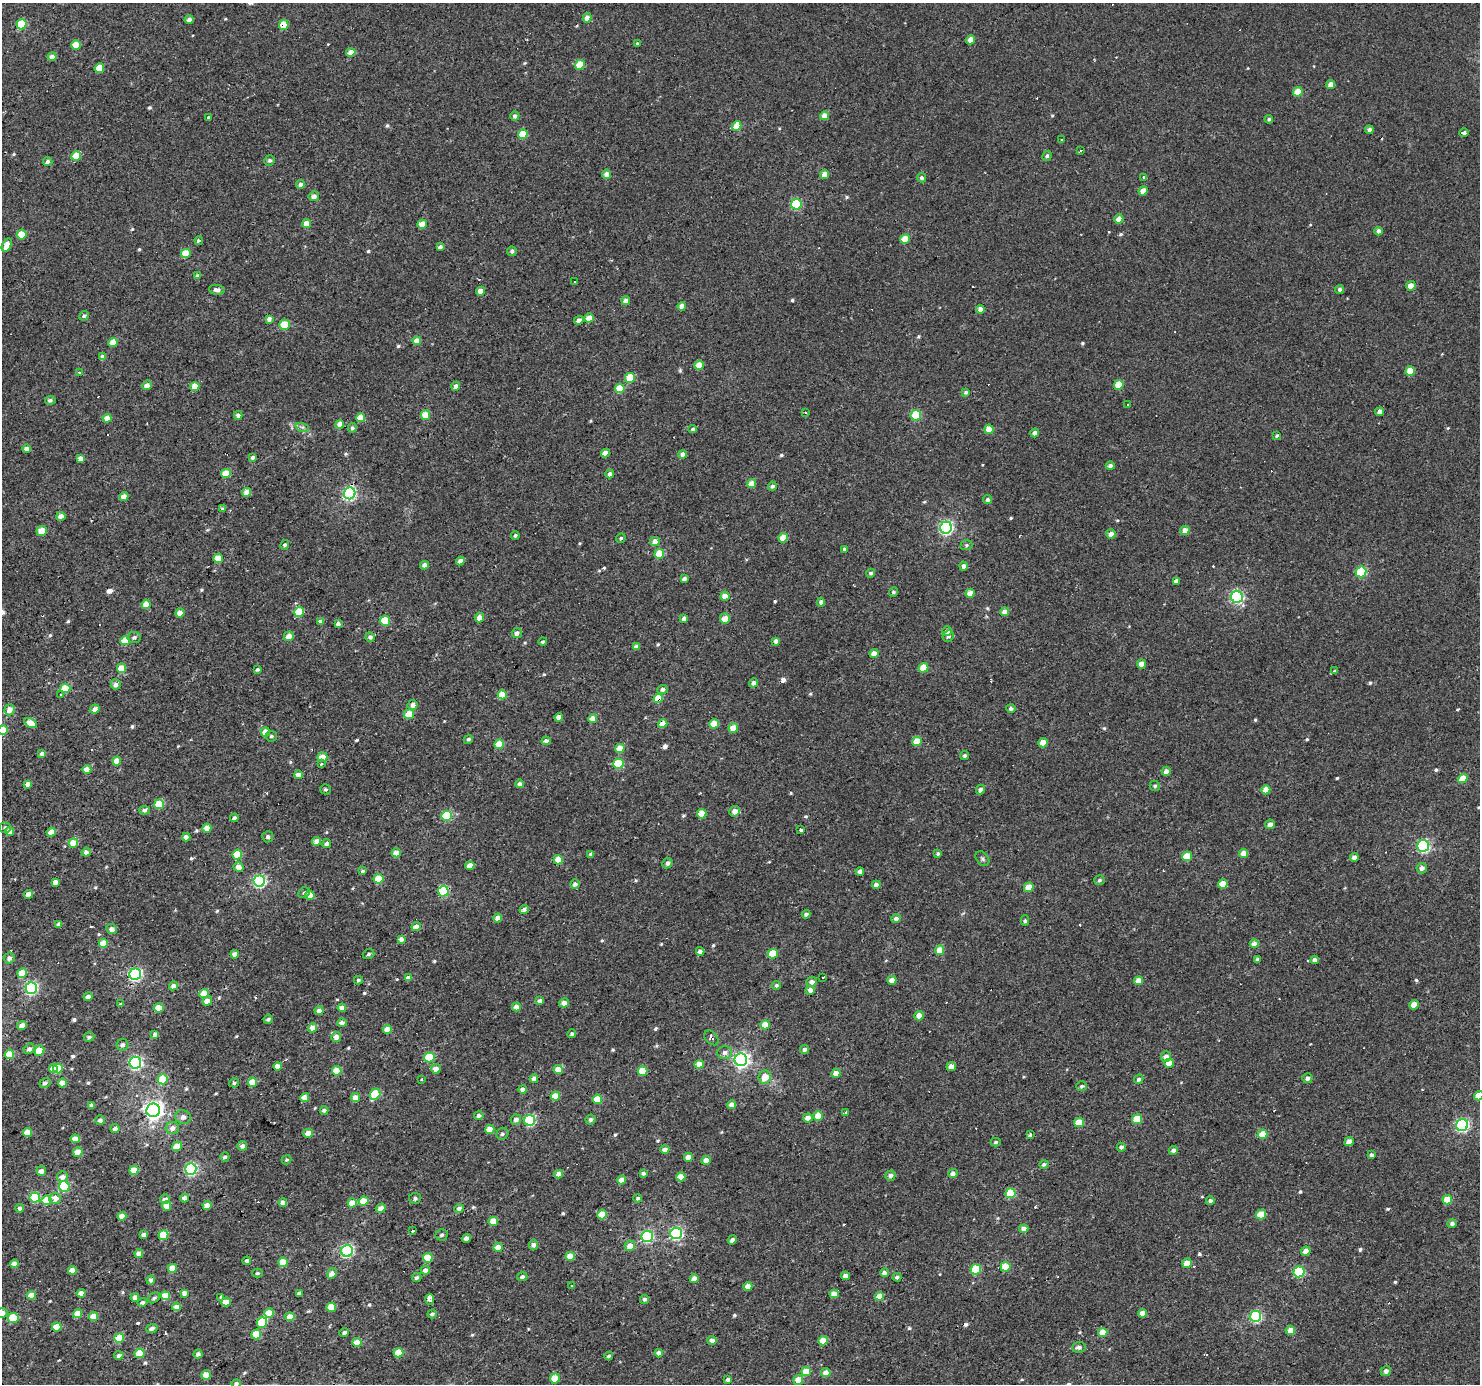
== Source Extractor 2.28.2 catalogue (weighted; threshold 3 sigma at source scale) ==
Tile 7 of 4 x 4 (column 3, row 2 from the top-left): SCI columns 2955-4432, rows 2947-4328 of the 5909 x 5828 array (HDU 1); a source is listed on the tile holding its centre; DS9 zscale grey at full resolution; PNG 1482 x 1386 px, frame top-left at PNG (2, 3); each listed source drawn as its Kron ellipse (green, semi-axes under 4 px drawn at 4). Shown black and unused: <1% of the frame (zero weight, under 2 of 3 exposures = <1% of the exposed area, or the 3 px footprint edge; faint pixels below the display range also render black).
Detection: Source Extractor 2.28.2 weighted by HDU 2 'WHT'; one run over the whole footprint, this tile lists its part. Background 0.00319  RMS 0.003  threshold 0.0134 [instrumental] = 3 sigma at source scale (4.5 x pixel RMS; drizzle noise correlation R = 1.50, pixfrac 1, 0.0396/0.0396 arcsec/px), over >= 5 px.
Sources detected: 622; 29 cosmic-ray / hot-pixel residue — neither listed nor drawn; of the other 593, all 500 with FLUX_AUTO >= 0.519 (the completeness limit of this list) listed and drawn (93 fainter detections not listed), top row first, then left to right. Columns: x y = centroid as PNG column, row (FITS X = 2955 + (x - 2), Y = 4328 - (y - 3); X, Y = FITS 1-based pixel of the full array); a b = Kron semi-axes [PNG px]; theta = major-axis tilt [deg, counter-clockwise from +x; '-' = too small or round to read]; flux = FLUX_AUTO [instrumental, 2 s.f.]
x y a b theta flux
587 18 5 4 - 2.1
189 20 4 4 - 1.5
22 24 5 5 - 17
284 25 5 4 - 7.4
971 40 5 4 - 3.3
637 43 3 3 - 0.6
76 45 5 4 - 6.8
351 52 5 4 - 3.2
52 57 4 4 - 1.9
580 65 5 4 - 6.8
99 68 5 4 - 6
1331 84 4 4 - 2.6
1298 92 5 4 - 6.3
515 116 4 4 - 1
824 116 4 4 - 2.9
208 118 3 3 - 3.2
1269 119 4 3 - 0.61
737 126 5 4 - 5.9
1369 130 4 4 - 1.4
1464 133 5 4 - 0.78
523 134 5 4 - 8
1061 140 3 2 - 0.52
1081 151 3 3 - 0.99
76 156 5 4 - 6.6
1047 156 5 4 - 0.81
270 160 5 5 - 0.72
48 161 5 4 - 0.89
607 174 4 4 - 2.4
824 174 4 4 - 3
1144 177 4 3 - 6.2
921 178 5 4 - 0.72
300 184 4 4 - 1.1
1143 191 5 4 - 3.1
314 196 5 4 - 1.6
796 204 5 5 - 19
1119 219 5 4 - 2.8
306 223 4 4 - 4
422 224 5 4 - 3.8
1379 231 4 4 - 1.4
22 234 5 4 - 7.2
905 239 5 4 - 6.7
199 241 4 3 - 2.9
7 245 7 4 63 4.1
440 247 4 4 - 1.2
512 251 5 4 - 0.85
186 254 5 4 - 7.9
198 276 4 3 - 0.88
575 282 3 3 - 2.7
1411 286 5 4 - 3.8
1340 289 4 4 - 0.8
217 290 8 5 -5 1.2
481 291 4 4 - 3.6
626 301 4 4 - 2.2
682 306 4 4 - 2.6
980 309 4 4 - 2.3
84 316 5 4 - 0.64
589 318 5 4 - 4.4
269 319 4 4 - 1.7
579 320 5 4 - 1.2
285 325 5 5 - 9.1
417 341 4 4 - 4.2
113 342 4 4 - 3.9
103 357 4 4 - 2.1
699 365 5 4 - 5.9
1410 371 5 4 - 5.3
79 373 3 3 - 1.3
630 378 5 4 - 8.1
147 385 5 4 - 2.2
1119 385 5 4 - 6.1
195 386 4 4 - 5.1
456 386 4 4 - 1.4
620 388 5 4 - 6.8
966 392 4 3 - 0.53
50 400 5 4 - 0.87
1128 405 3 2 - 1.2
1379 412 4 4 - 1.8
805 413 3 3 - 0.75
238 415 4 4 - 1.6
425 415 5 4 - 6.5
916 415 5 5 - 18
107 418 4 4 - 3.5
361 418 4 4 - 5.5
340 424 4 4 - 2.8
302 427 7 4 -17 0.64
352 428 5 4 - 0.89
693 429 4 4 - 0.63
989 429 4 4 - 4.9
1035 433 4 4 - 1.4
1277 435 3 3 - 0.58
27 449 4 4 - 1.4
605 453 4 4 - 3.6
683 454 4 4 - 1.8
253 457 4 4 - 0.86
80 458 4 4 - 2.1
1110 466 4 4 - 1.2
226 473 5 4 - 6.8
610 474 4 4 - 1.2
752 484 4 4 - 4.7
772 486 4 4 - 0.69
247 492 4 4 - 2.7
350 493 6 5 - 51
124 496 4 4 - 2.3
987 500 4 4 - 0.86
222 509 3 3 - 4.5
61 516 4 4 - 2.6
946 528 6 6 - 58
1185 530 5 4 - 2.7
42 531 5 4 - 4.4
1111 534 5 4 - 1.7
515 536 4 4 - 0.65
621 538 5 4 - 0.52
783 538 5 4 - 5.9
655 542 5 4 - 3
285 545 5 4 - 0.72
966 545 6 5 - 0.56
844 549 3 3 - 0.73
659 554 5 4 - 9.2
218 558 5 4 - 7
460 561 4 4 - 2
425 565 4 4 - 1.7
964 566 4 4 - 1.4
1361 572 5 5 - 18
871 573 4 4 - 0.74
684 579 4 4 - 1.2
1176 581 4 4 - 1.3
893 592 4 4 - 0.57
970 593 4 4 - 4.4
725 596 4 4 - 3.3
1237 597 6 6 - 45
821 602 4 4 - 1.1
146 604 4 4 - 3.8
299 612 5 5 - 9.1
1005 612 4 4 - 2.8
180 613 4 4 - 3.4
479 617 5 4 - 2.7
684 618 4 4 - 1.4
725 619 5 5 - 3.9
320 621 4 4 - 0.85
385 621 5 5 - 8.7
338 624 4 4 - 0.94
947 631 5 5 - 1.6
517 633 5 5 - 1.4
289 636 5 4 - 2.7
948 636 6 5 - 0.8
134 637 6 5 - 0.91
370 637 5 4 - 0.99
125 641 5 4 - 5.4
776 641 4 4 - 1.3
543 642 4 4 - 0.68
636 647 4 4 - 1.4
874 653 4 4 - 3.1
1141 664 5 4 - 3.3
122 668 4 4 - 5.1
923 668 5 4 - 6.2
257 669 4 3 - 0.53
1335 671 3 3 - 1.1
754 683 5 4 - 1.4
116 684 5 5 - 1.4
65 688 5 4 - 7.8
663 689 5 4 - 1.2
60 694 3 3 - 3
502 695 4 4 - 6.2
658 698 5 4 - 9.4
413 705 5 5 - 1.8
1011 708 4 4 - 0.84
95 709 5 4 - 1.7
10 710 5 5 - 2.5
409 714 5 4 - 7.4
559 717 4 4 - 2.7
593 719 4 4 - 4
31 723 7 4 -30 4.6
663 724 4 4 - 4
714 724 5 4 - 5.9
733 728 5 4 - 4
3 730 5 5 - 8.8
265 732 5 4 - 3.3
271 736 5 5 - 0.62
468 739 5 4 - 0.6
546 741 4 4 - 1.2
917 741 5 4 - 5.8
1043 743 5 4 - 3.9
499 744 5 4 - 7.8
620 748 5 4 - 4
42 754 4 4 - 1.5
965 756 4 4 - 0.65
322 757 5 5 - 3.8
117 761 4 4 - 4.3
321 764 3 3 - 1
618 764 5 5 - 12
87 769 4 4 - 2.5
1166 771 5 4 - 1.6
298 775 4 4 - 2.5
1463 779 5 4 - 4.9
28 784 4 4 - 1.8
520 784 4 4 - 1.5
1155 786 5 5 - 0.65
325 789 5 5 - 0.6
980 789 5 4 - 1.2
1266 790 5 4 - 3.5
159 804 5 5 - 12
144 810 5 4 - 0.89
735 811 5 5 - 2
702 814 5 4 - 7.6
447 816 5 5 - 17
234 818 4 4 - 0.85
1270 824 5 4 - 1.5
5 827 6 5 - 0.67
207 828 4 4 - 3.6
801 830 3 3 - 1.3
9 831 4 4 - 2.9
51 832 4 4 - 3.1
186 837 4 4 - 1.5
268 837 5 5 - 0.78
316 841 4 4 - 2.3
73 843 5 4 - 5.5
327 843 4 4 - 1.2
1423 846 6 6 - 42
86 852 4 4 - 1.3
396 853 4 4 - 3
1244 853 4 4 - 2.9
591 854 4 3 - 0.94
938 854 4 3 - 0.58
237 855 5 4 - 9.3
1187 856 5 4 - 7
1354 858 4 4 - 2
982 859 8 6 -51 0.66
558 860 4 4 - 5.7
667 863 5 4 - 0.96
470 866 5 4 - 3.3
239 867 5 5 - 2.3
1422 868 5 5 - 1.4
362 871 4 3 - 0.86
860 871 4 4 - 1.3
378 879 5 4 - 7.7
1099 880 5 5 - 0.58
259 881 5 5 - 47
55 882 4 4 - 1.9
575 884 5 4 - 1.1
1223 884 5 4 - 5.2
876 885 4 4 - 1.7
1029 887 5 4 - 4.6
443 891 5 5 - 25
304 893 6 5 - 0.59
28 894 4 4 - 1.9
310 895 4 4 - 4.9
524 909 5 4 - 1
806 914 4 3 - 0.87
498 918 4 4 - 2.9
896 919 4 4 - 1.2
1025 920 5 4 - 0.57
59 924 4 4 - 1.3
416 927 5 4 - 2.4
111 929 5 5 - 1.2
401 939 4 4 - 1.4
103 943 4 4 - 4.3
1254 944 4 4 - 2.7
940 950 4 4 - 4.8
700 951 4 4 - 1.4
235 954 4 4 - 2.9
369 954 6 5 - 0.66
773 954 5 5 - 7.9
9 958 5 5 - 1.2
1257 960 4 3 - 0.72
1315 960 4 4 - 1.4
22 973 5 4 - 6
135 974 6 5 - 48
408 978 4 4 - 1.3
823 978 4 3 - 3.6
358 980 4 4 - 0.54
892 980 4 4 - 3.3
1139 981 4 4 - 3.8
811 982 5 5 - 1.6
776 985 4 4 - 0.64
173 986 4 4 - 1.7
31 988 6 5 - 39
810 990 5 4 - 1.8
204 994 5 4 - 6.2
88 997 4 4 - 1.7
207 1001 5 4 - 2.4
540 1001 4 4 - 1.3
564 1003 5 4 - 1.8
120 1004 3 3 - 0.7
1414 1005 5 4 - 3.3
516 1007 4 4 - 2.8
159 1008 5 4 - 7.1
342 1008 4 4 - 2.5
319 1011 4 4 - 1.6
919 1016 5 4 - 2.8
268 1019 4 4 - 0.63
342 1023 5 4 - 1.2
22 1025 5 4 - 2
765 1025 5 4 - 5.7
312 1028 5 4 - 2.9
387 1029 4 4 - 4.1
155 1034 4 4 - 1.1
572 1034 4 4 - 0.64
89 1037 5 4 - 0.92
336 1037 5 5 - 2.1
711 1038 8 5 -48 1.3
123 1045 6 6 - 1
29 1049 6 5 - 1.1
804 1049 4 4 - 1
39 1051 5 4 - 9.3
725 1052 7 6 - 1.2
9 1054 5 5 - 6.9
429 1057 5 5 - 13
1166 1057 5 5 - 1.8
741 1060 6 6 - 95
135 1063 6 6 - 56
1169 1063 4 4 - 4
699 1064 5 4 - 3.6
277 1066 4 4 - 2.8
951 1067 4 4 - 2.6
58 1068 5 5 - 8.3
53 1069 4 4 - 3.9
436 1069 5 4 - 2.2
558 1070 4 4 - 4.4
337 1071 5 4 - 7.3
642 1071 5 4 - 7.7
836 1073 4 4 - 2.6
765 1077 6 6 - 3.9
1307 1078 5 5 - 1
163 1079 5 5 - 8
534 1079 4 4 - 2.1
1139 1079 5 4 - 0.81
422 1080 3 3 - 1
252 1082 4 4 - 7.3
45 1083 6 5 - 0.78
62 1083 4 4 - 4.1
234 1083 5 4 - 0.72
1082 1086 5 5 - 0.65
523 1089 4 4 - 1.9
375 1094 6 5 - 14
555 1096 4 4 - 4.4
1479 1096 5 4 - 4.3
355 1097 4 4 - 3
305 1098 4 4 - 3.6
597 1099 5 4 - 7.8
91 1105 4 3 - 1.1
732 1105 4 4 - 2.7
153 1110 7 7 - 150
324 1110 4 4 - 0.87
846 1112 4 3 - 2.7
479 1116 4 4 - 1.1
818 1116 4 4 - 5.6
183 1117 8 7 - 1.3
808 1118 5 4 - 2.5
591 1119 5 5 - 0.79
1137 1119 5 4 - 7.2
100 1120 5 4 - 1
516 1120 5 5 - 1.2
530 1120 5 5 - 27
1079 1122 5 4 - 6.5
1462 1125 6 6 - 46
115 1128 4 4 - 1.3
172 1128 6 6 - 1.7
490 1129 5 4 - 4.3
27 1133 4 4 - 5
308 1133 4 4 - 2.8
502 1134 6 5 - 0.67
1262 1134 5 4 - 5.5
1030 1135 4 3 - 0.69
75 1139 4 4 - 3.3
996 1142 5 4 - 0.53
1349 1142 5 4 - 3.2
177 1146 5 4 - 4
242 1146 5 4 - 1.3
1121 1147 4 4 - 0.99
665 1149 4 4 - 1.9
1173 1150 5 4 - 0.9
78 1152 5 4 - 3.1
1371 1155 4 3 - 0.83
225 1157 4 4 - 0.72
688 1157 4 4 - 3
286 1160 5 4 - 0.52
706 1160 4 4 - 2.2
1044 1164 5 4 - 0.65
191 1169 6 5 - 44
41 1171 5 5 - 1.7
134 1171 5 4 - 6.6
643 1173 4 3 - 1.6
953 1173 5 4 - 1.7
559 1174 4 4 - 3
890 1176 5 5 - 1.3
63 1177 5 5 - 1.6
681 1177 4 4 - 4.7
622 1180 4 4 - 2.9
64 1187 5 5 - 21
1010 1193 5 5 - 12
35 1198 5 5 - 15
55 1198 6 5 - 2.6
185 1198 4 4 - 1.8
415 1198 6 5 - 0.74
638 1198 4 4 - 0.6
165 1199 5 4 - 1.5
47 1200 5 5 - 7.3
1447 1200 5 4 - 5.9
364 1201 5 4 - 6.8
1210 1201 4 4 - 0.95
283 1202 4 4 - 1.7
352 1203 5 4 - 4.7
167 1206 4 4 - 3.8
207 1206 4 4 - 4
19 1208 4 4 - 1.1
381 1208 5 4 - 1.8
459 1208 5 4 - 0.85
602 1214 5 4 - 5.9
1261 1214 5 4 - 6.8
122 1216 4 4 - 3.1
493 1221 4 4 - 5.3
1452 1224 5 4 - 0.89
1024 1229 4 4 - 2.2
412 1231 3 3 - 1.7
676 1233 6 6 - 45
144 1235 4 4 - 2
163 1235 5 4 - 9.5
442 1235 6 5 - 0.73
647 1236 6 5 - 36
467 1238 4 4 - 1.6
732 1240 5 4 - 1.1
533 1245 5 4 - 1.2
630 1246 5 5 - 2.6
498 1247 4 4 - 2.9
347 1251 6 5 - 44
1306 1251 5 4 - 2.7
139 1253 4 4 - 2.1
570 1256 4 4 - 4
428 1258 5 4 - 6.9
247 1261 4 3 - 0.82
283 1262 5 4 - 6.2
1187 1263 5 4 - 3.6
14 1264 4 4 - 3
1005 1267 5 4 - 7
172 1268 4 4 - 4.6
976 1269 5 5 - 15
72 1270 4 4 - 3.7
425 1270 4 4 - 1.7
1299 1272 5 5 - 20
258 1273 5 4 - 0.58
332 1273 6 4 63 1.8
884 1273 4 4 - 1.5
845 1276 4 4 - 2.1
522 1277 5 4 - 0.85
897 1277 4 3 - 0.67
417 1278 5 4 - 0.68
694 1279 4 4 - 3
151 1280 4 4 - 1.2
571 1285 3 3 - 0.72
748 1286 4 4 - 2.7
81 1293 4 4 - 3
184 1293 4 4 - 1.9
299 1293 4 3 - 0.67
834 1294 4 4 - 3
31 1295 4 4 - 3.9
165 1296 5 4 - 6.6
880 1296 4 4 - 4.2
221 1297 3 3 - 2.1
135 1298 4 4 - 2.2
154 1298 6 4 36 0.7
430 1299 5 4 - 20
645 1299 4 4 - 0.76
142 1302 5 4 - 0.82
226 1302 4 4 - 4.6
176 1307 4 4 - 3.5
331 1307 5 4 - 6.5
2 1313 5 5 - 2.4
78 1313 4 4 - 4.9
269 1313 5 4 - 6
1142 1313 4 4 - 2.5
432 1314 4 4 - 0.72
94 1316 4 4 - 4.6
1256 1316 6 5 - 30
290 1317 4 4 - 4
13 1318 5 5 - 8.3
262 1322 5 5 - 11
57 1327 5 4 - 7.4
152 1329 6 4 17 1.2
1290 1330 5 4 - 2.8
1103 1332 5 4 - 4.8
344 1333 5 4 - 0.91
256 1335 5 5 - 7.7
119 1338 5 5 - 9.8
712 1340 4 4 - 1.8
823 1341 5 4 - 4.8
357 1342 4 4 - 4.4
1079 1347 6 5 - 1.2
139 1353 5 5 - 7
398 1353 5 4 - 7.7
659 1353 4 4 - 1.9
198 1354 5 4 - 1
119 1355 5 4 - 0.75
609 1356 4 3 - 0.54
1386 1371 5 5 - 1.5
806 1372 5 4 - 5.3
826 1373 5 4 - 2.6
206 1375 5 4 - 5.6
555 1378 5 5 - 5.4
728 1379 4 3 - 0.96
798 1380 5 4 - 4
236 1383 5 4 - 0.58
Overlapping masked pixels (flux is a lower limit): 3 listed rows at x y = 284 25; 658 698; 191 1169
Isophote crosses this tile's border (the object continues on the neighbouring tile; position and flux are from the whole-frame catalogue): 4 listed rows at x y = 3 730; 1479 1096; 2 1313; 236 1383